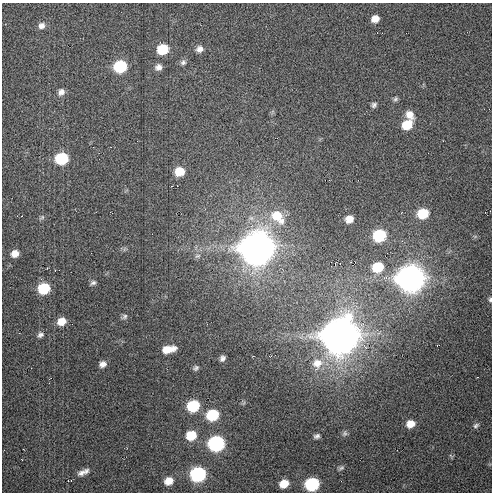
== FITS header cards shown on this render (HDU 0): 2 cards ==
NAXIS1  =                  490 / Axis length
NAXIS2  =                  490 / Axis length

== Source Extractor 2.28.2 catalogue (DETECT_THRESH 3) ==
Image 490 x 490 px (HDU 0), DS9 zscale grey, 1 PNG px = 1 image px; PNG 494 x 494 px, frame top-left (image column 1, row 490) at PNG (2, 3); no overlay
Background 20.1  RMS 1.5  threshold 4.54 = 3 sigma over >= 5 px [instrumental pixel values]
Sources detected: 51; all 51 listed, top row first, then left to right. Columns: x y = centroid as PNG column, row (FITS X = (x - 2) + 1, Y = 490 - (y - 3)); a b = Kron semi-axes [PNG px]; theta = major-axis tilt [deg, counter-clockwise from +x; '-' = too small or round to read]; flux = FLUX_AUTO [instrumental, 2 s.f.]
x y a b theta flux
375 19 7 6 - 890
41 26 9 8 - 510
163 49 9 8 - 4000
200 49 9 8 - 560
183 62 8 7 - 320
120 66 9 8 - 8100
158 67 8 7 - 520
61 92 8 7 - 500
395 99 7 6 - 210
374 105 7 6 - 280
409 115 11 8 -50 940
407 125 9 8 - 2600
62 158 9 8 - 6900
179 172 9 8 - 2100
423 214 9 8 - 3700
277 216 20 13 -45 2700
42 217 9 5 36 210
349 219 7 6 - 1100
379 235 9 8 - 7800
257 248 11 10 - 380000
15 254 7 6 - 780
198 256 8 5 26 240
378 267 9 8 - 4000
411 279 11 10 - 200000
93 283 7 5 28 250
44 289 9 8 - 4800
490 299 7 4 89 190
124 316 8 6 39 260
62 321 9 7 30 1300
40 335 9 7 29 330
340 336 12 11 - 470000
168 349 12 6 11 1700
222 358 6 5 - 370
317 363 14 13 - 1400
103 364 8 6 21 560
196 368 7 5 27 250
193 406 8 8 - 6500
212 415 9 8 - 5800
410 424 8 7 - 1200
476 425 8 5 34 250
345 433 8 7 - 240
191 435 9 8 - 2700
317 436 7 5 18 290
216 444 9 8 - 21000
341 468 9 5 25 240
86 471 9 5 57 300
82 473 13 7 33 570
198 474 9 8 - 17000
169 481 10 8 27 1100
284 484 8 7 - 1700
312 484 9 8 - 11000
At the frame edge (FLAGS 8, measured only in part): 1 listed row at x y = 490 299